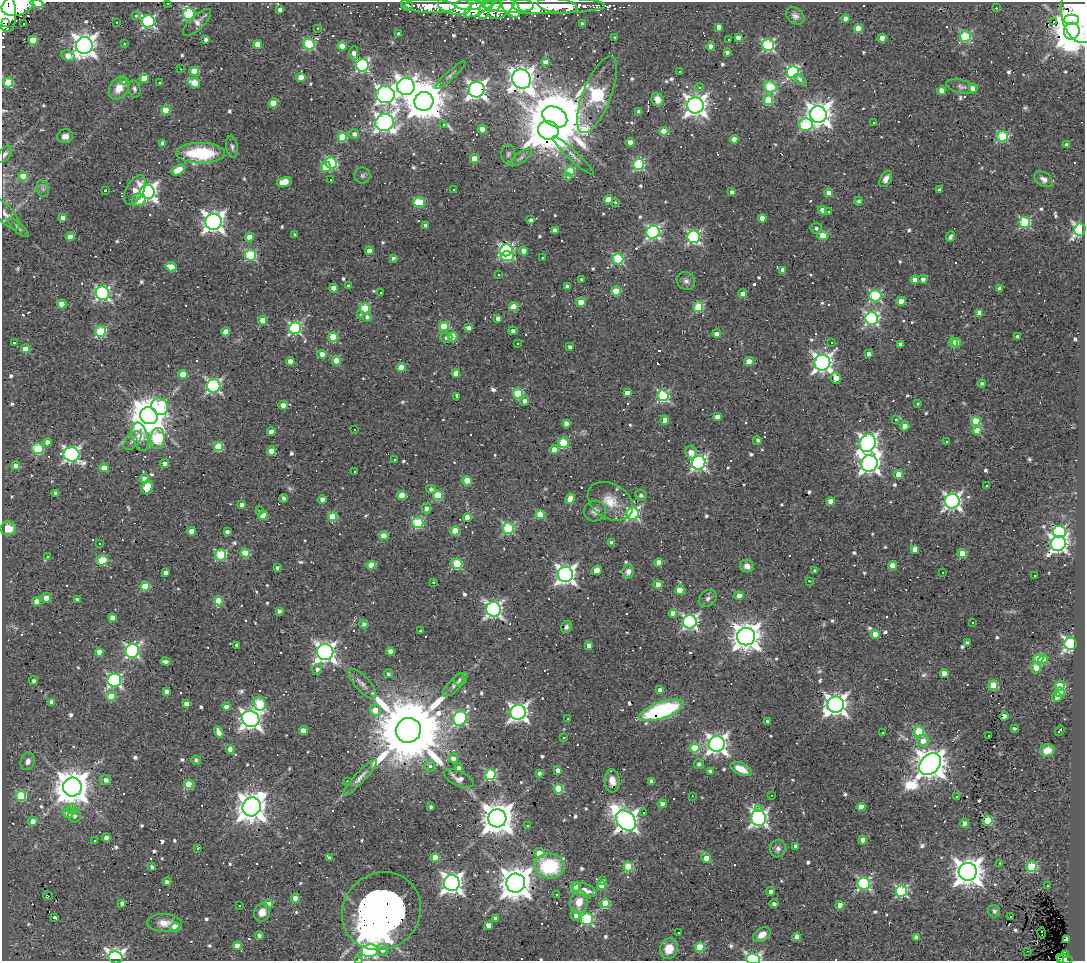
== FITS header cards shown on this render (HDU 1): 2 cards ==
NAXIS1  =                 1083
NAXIS2  =                  959

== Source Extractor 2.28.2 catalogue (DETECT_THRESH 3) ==
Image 1083 x 959 px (HDU 1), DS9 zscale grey, 1 PNG px = 1 image px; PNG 1087 x 963 px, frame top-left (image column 1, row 959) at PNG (2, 2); each listed source drawn as its Kron ellipse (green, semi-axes under 4 px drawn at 4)
Background 0.683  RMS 0.08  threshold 0.24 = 3 sigma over >= 5 px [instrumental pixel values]
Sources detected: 819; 1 with non-positive FLUX_AUTO (blend fragments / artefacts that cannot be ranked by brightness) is neither listed nor drawn; of the other 818, the 500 brightest by FLUX_AUTO listed and drawn (318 fainter detections omitted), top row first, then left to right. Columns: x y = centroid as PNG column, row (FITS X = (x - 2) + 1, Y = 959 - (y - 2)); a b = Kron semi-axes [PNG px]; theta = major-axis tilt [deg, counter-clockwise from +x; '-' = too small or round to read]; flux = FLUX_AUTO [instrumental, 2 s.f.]
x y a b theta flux
37 3 7 4 -13 330
168 3 3 2 - 38
18 5 17 10 19 3300
407 5 6 5 - 52
454 5 17 9 -10 1500
468 5 13 5 -1 1000
493 5 8 6 13 680
523 5 10 6 -2 6200
543 5 62 8 0 2700
430 6 25 7 -2 600
557 6 20 7 -8 810
479 7 17 6 31 870
501 7 15 8 37 1100
486 8 13 5 67 680
511 8 12 7 -49 1300
996 8 3 2 - 290
5 10 22 11 -80 3700
280 10 4 4 - 32
1080 12 31 18 -82 2700
189 14 6 6 - 550
136 15 3 3 - 41
795 16 10 7 -41 26
846 18 4 4 - 36
1072 20 7 5 0 1800
148 21 6 6 - 920
1054 21 3 3 - 5400
117 22 3 2 - 17
197 22 18 7 43 34
5 23 3 2 - 170
24 23 3 3 - 45
582 24 4 3 - 21
719 27 4 4 - 36
317 28 3 3 - 40
858 28 4 4 - 120
1072 31 8 7 - 16000
399 34 4 4 - 17
614 37 3 3 - 49
966 37 5 5 - 490
738 38 4 4 - 38
882 38 4 4 - 67
206 39 4 3 - 17
729 39 3 3 - 91
33 40 4 4 - 140
124 43 3 3 - 28
309 44 6 5 - 520
84 45 8 8 - 4900
258 45 4 4 - 91
768 45 6 6 - 750
342 46 4 4 - 99
711 46 4 4 - 50
727 52 4 3 - 16
354 53 7 4 -89 29
68 56 7 5 -18 57
546 62 4 4 - 48
362 65 6 6 - 860
181 69 3 2 - 19
194 71 5 4 - 160
679 71 3 2 - 15
793 72 6 6 - 860
450 75 20 4 42 21
301 77 4 4 - 100
144 78 4 4 - 98
521 79 10 9 - 5400
800 80 7 4 -42 18
123 81 3 3 - 29
159 82 3 3 - 40
8 83 5 5 - 260
194 83 6 4 -24 140
406 86 9 8 - 2200
770 87 6 5 - 340
961 87 16 6 -12 24
119 88 12 9 57 70
699 88 4 4 - 16
973 88 4 4 - 99
134 89 9 6 -78 17
477 90 8 7 - 2700
942 91 4 4 - 77
385 94 9 8 - 2200
597 95 41 14 69 1400
657 99 7 6 - 50
768 100 5 5 - 280
424 101 9 9 - 21000
273 103 5 4 - 120
695 106 8 8 - 3900
166 110 4 4 - 160
639 112 4 4 - 33
818 115 8 8 - 5600
555 117 13 9 -30 42000
385 122 9 8 - 2700
874 122 3 3 - 57
443 125 3 2 - 23
806 125 7 6 - 460
482 129 4 4 - 75
548 130 10 9 - 18000
664 131 4 4 - 110
354 134 5 5 - 24
65 136 8 7 - 30
1002 136 5 5 - 360
342 137 5 5 - 190
734 139 4 4 - 52
630 142 4 4 - 52
163 143 4 3 - 21
1067 145 4 4 - 25
232 147 11 6 -81 18
201 153 24 10 0 380
5 154 9 6 53 19
508 154 9 7 82 18
573 156 28 5 -43 32
521 158 13 5 36 19
475 159 4 4 - 120
331 163 6 5 - 610
639 164 5 5 - 610
326 167 5 5 - 110
178 170 7 4 32 150
570 171 5 5 - 260
362 175 8 8 - 17
23 176 5 4 - 130
568 177 3 3 - 21
886 179 9 5 62 27
1043 179 10 6 -33 28
330 180 3 2 - 57
284 182 7 4 13 140
43 189 8 6 -72 18
454 189 3 2 - 16
105 190 3 3 - 15
135 190 16 8 62 65
939 190 4 3 - 13
147 192 7 7 - 2700
732 192 4 4 - 17
829 193 4 4 - 71
608 199 4 4 - 73
139 200 7 6 - 110
859 201 4 4 - 14
419 202 6 5 - 290
615 202 3 3 - 100
823 210 4 4 - 63
829 212 3 3 - 910
6 214 19 8 -50 36
62 218 4 4 - 39
762 218 4 4 - 63
531 220 3 3 - 16
213 222 8 8 - 3800
1025 222 5 5 - 530
425 225 4 3 - 14
18 227 13 4 -42 15
816 228 5 5 - 17
1080 230 6 5 - 1600
555 231 4 4 - 40
653 232 7 6 - 1100
295 235 4 3 - 14
823 235 5 4 - 160
70 237 4 4 - 45
249 237 4 4 - 91
694 237 6 6 - 940
950 237 5 4 - 24
506 250 6 6 - 990
369 251 4 4 - 48
524 251 4 4 - 52
251 255 5 5 - 450
507 256 6 5 - 300
393 258 4 3 - 15
542 258 3 3 - 150
618 259 5 5 - 490
171 267 5 4 - 130
783 270 4 4 - 33
499 275 3 3 - 20
923 279 4 4 - 24
582 280 4 3 - 16
915 280 4 4 - 81
686 281 9 8 - 23
349 286 4 3 - 14
567 286 4 3 - 17
333 288 4 4 - 57
999 289 4 4 - 25
616 291 5 4 - 160
381 292 3 2 - 26
102 293 7 6 - 1300
743 294 4 4 - 32
875 296 6 5 - 610
901 301 4 4 - 97
581 302 5 4 - 69
62 304 4 4 - 93
513 307 5 4 - 130
698 307 5 5 - 310
365 308 5 5 - 320
979 313 4 4 - 59
361 314 3 3 - 19
367 317 5 4 - 22
498 318 4 4 - 21
871 318 6 6 - 1100
263 320 4 4 - 110
444 327 5 4 - 180
295 328 6 6 - 840
469 328 4 3 - 24
101 331 6 5 - 380
513 331 4 3 - 18
226 332 4 4 - 84
717 334 4 4 - 42
333 337 5 4 - 230
446 337 6 5 - 17
453 337 5 4 - 150
1017 337 4 3 - 24
14 342 3 3 - 37
953 342 5 4 - 120
518 343 3 3 - 18
831 343 3 3 - 36
956 343 4 4 - 130
900 344 4 4 - 22
570 347 4 4 - 16
26 349 4 4 - 79
322 354 4 4 - 53
869 354 4 4 - 28
290 361 4 4 - 42
336 361 4 4 - 140
749 361 5 4 - 91
822 363 8 7 - 2800
401 367 4 4 - 87
456 373 4 4 - 64
183 374 4 4 - 130
836 378 6 4 -82 93
982 383 4 4 - 13
214 386 7 6 - 1200
627 393 4 4 - 35
518 394 5 5 - 340
457 396 4 3 - 22
663 396 6 5 - 680
525 401 5 4 - 21
917 404 3 3 - 64
283 405 5 4 - 34
160 407 9 7 -44 400
149 416 9 8 - 15000
717 417 4 4 - 58
665 420 4 4 - 52
896 420 3 3 - 22
976 421 5 5 - 230
566 423 4 4 - 27
905 426 4 4 - 81
354 429 3 2 - 17
977 431 4 4 - 100
271 432 4 4 - 33
140 437 15 8 -75 200
157 439 10 7 81 470
757 440 5 4 - 13
132 441 11 6 50 23
946 441 3 3 - 27
47 442 4 4 - 36
563 443 5 5 - 330
868 443 9 8 - 2400
218 446 4 4 - 240
38 449 6 5 - 360
554 449 4 4 - 49
271 451 4 4 - 96
691 452 6 5 - 63
71 454 8 7 - 1600
394 460 3 3 - 57
165 463 4 4 - 23
699 463 7 6 - 1400
869 463 8 8 - 3000
16 466 4 4 - 41
104 468 4 4 - 99
354 472 3 3 - 82
898 474 4 4 - 82
144 479 5 4 - 61
467 481 4 4 - 150
987 486 3 3 - 240
147 487 7 5 65 180
431 489 5 4 - 17
56 493 4 4 - 18
402 495 4 4 - 120
438 495 5 5 - 260
641 495 6 5 - 15
284 498 4 4 - 15
322 499 4 4 - 31
570 499 5 4 - 100
610 501 24 17 -31 120
830 501 4 4 - 62
952 501 7 7 - 2000
242 505 4 4 - 22
426 508 5 5 - 21
259 511 3 3 - 16
595 511 11 10 - 33
633 514 6 6 - 860
263 515 4 4 - 120
540 515 4 4 - 180
333 517 4 4 - 190
467 517 4 4 - 92
418 523 5 5 - 460
8 528 8 7 - 78
508 528 5 5 - 630
192 531 4 4 - 83
455 531 4 4 - 170
227 532 4 3 - 18
1059 532 7 5 -3 760
384 536 4 4 - 100
100 543 3 2 - 23
612 543 4 4 - 35
1058 544 8 7 - 2100
915 549 4 4 - 55
245 553 5 4 - 200
962 554 5 4 - 140
221 555 5 5 - 430
48 557 4 3 - 13
102 560 6 5 - 260
659 562 4 4 - 49
457 564 5 5 - 390
371 565 4 4 - 96
893 565 4 4 - 67
747 566 7 6 - 30
277 568 3 3 - 14
597 570 5 4 - 51
815 571 4 3 - 14
628 572 7 5 77 29
943 572 3 2 - 15
166 573 4 3 - 25
565 574 7 7 - 2600
1035 576 3 3 - 48
809 581 4 3 - 48
433 582 3 3 - 270
658 585 4 4 - 66
145 586 5 4 - 170
680 590 4 4 - 110
739 596 4 4 - 86
46 598 5 4 - 54
708 598 10 7 40 23
77 599 4 3 - 17
37 601 4 4 - 56
218 601 4 4 - 150
493 609 7 7 - 1700
279 611 4 4 - 20
673 613 4 4 - 51
112 618 4 4 - 49
690 622 7 6 - 1300
973 623 3 3 - 120
364 624 4 4 - 18
566 627 6 5 - 15
420 631 3 3 - 100
875 634 4 4 - 72
746 637 9 9 - 7800
967 643 4 3 - 24
1071 644 6 6 - 1600
589 645 4 4 - 35
237 646 4 4 - 20
132 651 7 6 - 1100
390 651 4 4 - 46
99 652 4 4 - 60
325 652 8 8 - 3200
1038 659 5 5 - 250
1043 659 5 4 - 49
165 662 5 3 - 23
1036 668 6 5 - 89
317 669 5 5 - 21
944 673 4 4 - 56
388 674 4 4 - 13
459 679 6 5 - 16
114 680 7 6 - 1100
34 681 4 4 - 14
362 684 19 7 -48 36
455 685 16 6 43 28
993 685 5 5 - 240
1060 686 5 5 - 260
660 690 4 4 - 32
166 691 4 4 - 22
1060 692 5 4 - 120
111 696 4 4 - 150
1057 697 5 4 - 30
52 702 4 4 - 37
186 704 4 4 - 33
260 704 7 6 - 370
836 705 8 8 - 3900
227 707 4 4 - 49
375 710 6 5 - 84
661 710 23 8 19 590
518 712 8 7 - 2300
1004 716 4 4 - 52
460 718 8 6 56 770
251 719 9 8 - 3200
568 719 3 2 - 17
768 722 4 3 - 20
1014 728 3 3 - 14
303 730 4 4 - 75
408 730 13 12 - 92000
919 731 5 5 - 310
1060 731 6 3 54 20
219 732 6 4 -64 45
883 733 3 2 - 33
988 736 3 3 - 19
564 737 3 3 - 23
923 741 6 5 - 60
717 744 8 8 - 3000
694 748 5 4 - 230
230 749 4 4 - 65
1047 750 7 6 - 61
453 758 5 5 - 30
196 760 5 5 - 17
28 761 9 7 69 25
699 764 5 5 - 17
930 764 12 9 45 9800
430 766 5 5 - 25
459 768 4 4 - 33
741 769 11 6 -25 91
558 770 4 4 - 26
710 771 4 3 - 18
539 773 4 3 - 16
491 775 5 5 - 530
360 777 24 5 47 37
459 778 16 7 -23 40
106 780 5 5 - 29
347 781 3 2 - 20
612 781 11 7 -85 46
652 781 4 4 - 33
189 784 4 4 - 190
72 787 9 9 - 13000
558 789 5 4 - 260
772 795 3 2 - 14
21 796 5 5 - 310
692 796 3 2 - 78
957 797 3 3 - 68
662 804 4 4 - 24
252 807 9 9 - 8700
430 807 4 3 - 14
861 807 4 4 - 78
72 809 5 5 - 21
759 809 3 3 - 34
68 813 6 5 - 71
644 813 3 3 - 520
75 816 6 6 - 18
497 818 9 9 - 11000
758 818 8 7 - 1900
987 820 5 5 - 280
33 821 5 4 - 48
626 821 11 8 -47 4100
964 823 4 4 - 33
527 825 3 3 - 15
106 838 4 4 - 26
94 840 3 3 - 25
863 840 4 4 - 92
796 846 4 3 - 21
198 848 3 3 - 49
778 849 9 7 72 26
540 853 5 4 - 130
435 857 4 4 - 140
330 858 4 4 - 18
706 858 5 4 - 86
1000 863 3 2 - 57
549 866 15 12 -3 390
152 867 4 4 - 17
628 867 5 4 - 300
1031 867 5 5 - 360
968 872 9 9 - 7900
602 881 4 3 - 16
167 882 4 4 - 25
452 883 8 8 - 3400
516 883 9 9 - 11000
864 883 6 6 - 950
601 885 5 4 - 82
1047 886 3 3 - 18
575 887 4 4 - 190
585 890 12 6 -17 62
771 891 4 4 - 23
901 891 6 6 - 740
556 894 3 3 - 14
48 896 5 2 - 27
295 898 4 4 - 120
579 902 12 8 81 77
122 903 4 3 - 22
605 903 5 4 - 190
268 904 4 4 - 98
774 904 4 4 - 17
840 905 4 4 - 62
240 906 3 3 - 48
381 911 41 37 41 16000
994 911 6 6 - 19
262 912 9 8 - 44
576 916 5 4 - 21
1010 916 3 2 - 15
54 917 3 3 - 370
496 919 4 4 - 33
587 919 6 6 - 660
164 923 17 9 -2 61
488 925 4 4 - 46
175 927 4 4 - 140
678 932 3 3 - 70
1041 933 6 3 -76 26
259 935 4 4 - 16
762 935 9 6 33 47
797 937 4 4 - 49
916 937 4 4 - 35
1066 939 3 3 - 150
237 946 4 4 - 65
700 947 5 4 - 250
669 949 10 9 - 96
382 950 6 6 - 29
370 951 9 6 9 850
1027 951 3 2 - 30
1065 955 4 3 - 35
115 957 7 6 - 1800
359 959 3 2 - 41
753 959 7 5 -3 860
1064 959 8 4 -13 130
1061 960 4 2 - 57
At the frame edge (FLAGS 8, measured only in part): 10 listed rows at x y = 37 3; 168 3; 18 5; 5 10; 280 10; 1080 12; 359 959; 753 959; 1064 959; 1061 960
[318 fainter detections neither listed nor drawn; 1 non-positive-flux detection neither listed nor drawn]